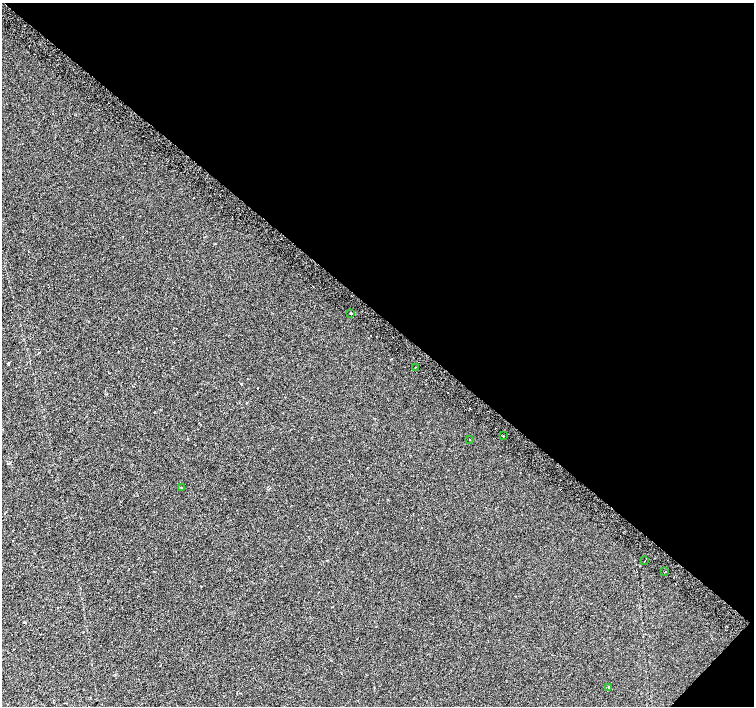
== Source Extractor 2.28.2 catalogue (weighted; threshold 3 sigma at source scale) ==
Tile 8 of 4 x 4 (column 4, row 2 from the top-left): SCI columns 4544-6046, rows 3080-4486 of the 6074 x 6092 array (HDU 1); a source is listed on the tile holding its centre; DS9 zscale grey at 2 x 2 block average (1 PNG px = mean of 2 x 2 image px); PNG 756 x 708 px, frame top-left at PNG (2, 3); each listed source drawn as its Kron ellipse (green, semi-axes under 4 px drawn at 4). Shown black and unused: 45% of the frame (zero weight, under 2 of 3 exposures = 2% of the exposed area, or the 3 px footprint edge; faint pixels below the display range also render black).
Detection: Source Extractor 2.28.2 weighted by HDU 2 'WHT'; one run over the whole footprint, this tile lists its part. Background 2.66e-04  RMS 0.0069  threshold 0.0311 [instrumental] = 3 sigma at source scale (4.5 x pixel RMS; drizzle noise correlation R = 1.50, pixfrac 1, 0.0396/0.0396 arcsec/px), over >= 5 px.
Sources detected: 8; all 8 listed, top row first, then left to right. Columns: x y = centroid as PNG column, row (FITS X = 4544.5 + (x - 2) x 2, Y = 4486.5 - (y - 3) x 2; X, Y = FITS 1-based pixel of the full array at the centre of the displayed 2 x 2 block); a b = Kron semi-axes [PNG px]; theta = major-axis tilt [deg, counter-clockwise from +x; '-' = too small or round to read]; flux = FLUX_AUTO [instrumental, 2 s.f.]
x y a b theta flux
351 313 2 2 - 19
415 367 2 2 - 2.2
503 436 2 2 - 4.5
470 440 2 2 - 0.53
181 487 2 2 - 0.63
644 561 2 2 - 4.5
665 572 2 2 - 1.3
608 687 2 2 - 3.2